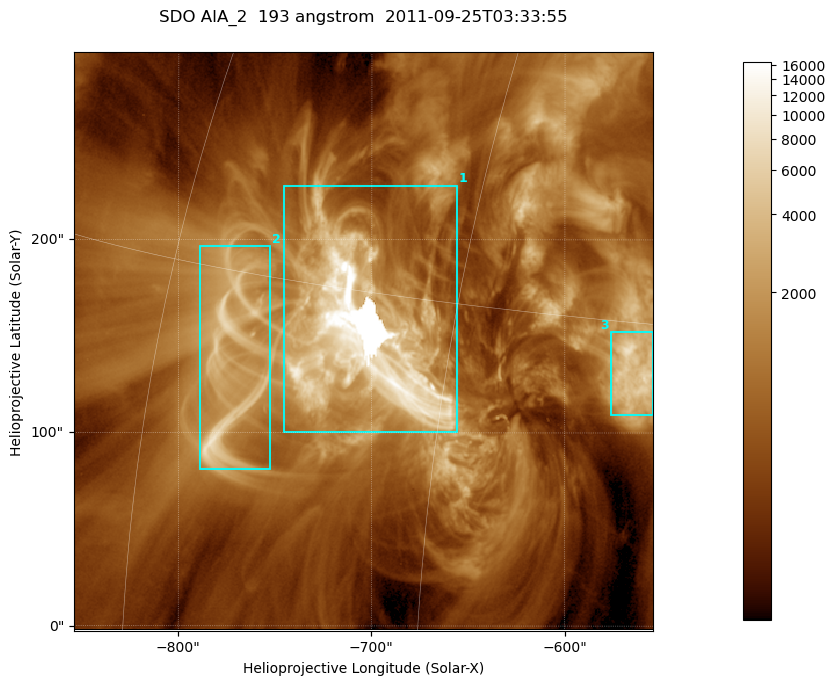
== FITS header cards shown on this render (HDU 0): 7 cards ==
TELESCOP= 'SDO     '           /
INSTRUME= 'AIA_2   '           /
WAVELNTH=                  193 /
WAVEUNIT= 'angstrom'           /
DATE-OBS= '2011-09-25T03:33:55.84' /
CTYPE1  = 'HPLN-TAN'           /
CTYPE2  = 'HPLT-TAN'           /

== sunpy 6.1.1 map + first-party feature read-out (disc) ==
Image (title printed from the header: SDO AIA_2  193 angstrom  2011-09-25T03:33:55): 499 x 499 px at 0.601 arcsec/px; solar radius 957 arcsec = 1592 px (partial field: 3.1% of the solar disc is inside the frame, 100% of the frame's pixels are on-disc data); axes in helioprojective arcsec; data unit not stated in the header (colour bar unlabelled)
Orientation: roll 0.0576 deg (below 1 deg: not rotated)
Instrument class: DISC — disc imager (sunpy class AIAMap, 193 A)
Bright regions (active regions / flare kernels): reference = the on-disc median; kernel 5 px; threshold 5 sigma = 2234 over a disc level ~665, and >= 1.15x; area >= 249 px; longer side >= 6 px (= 3.6 arcsec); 3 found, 3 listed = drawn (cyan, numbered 1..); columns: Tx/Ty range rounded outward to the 2 arcsec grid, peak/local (2 s.f.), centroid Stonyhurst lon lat
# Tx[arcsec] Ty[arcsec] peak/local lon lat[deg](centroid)
1 -746..-656 100..228 25 -49 +14
2 -790..-752 80..198 10 -56 +12
3 -576..-554 108..152 12 -37 +13